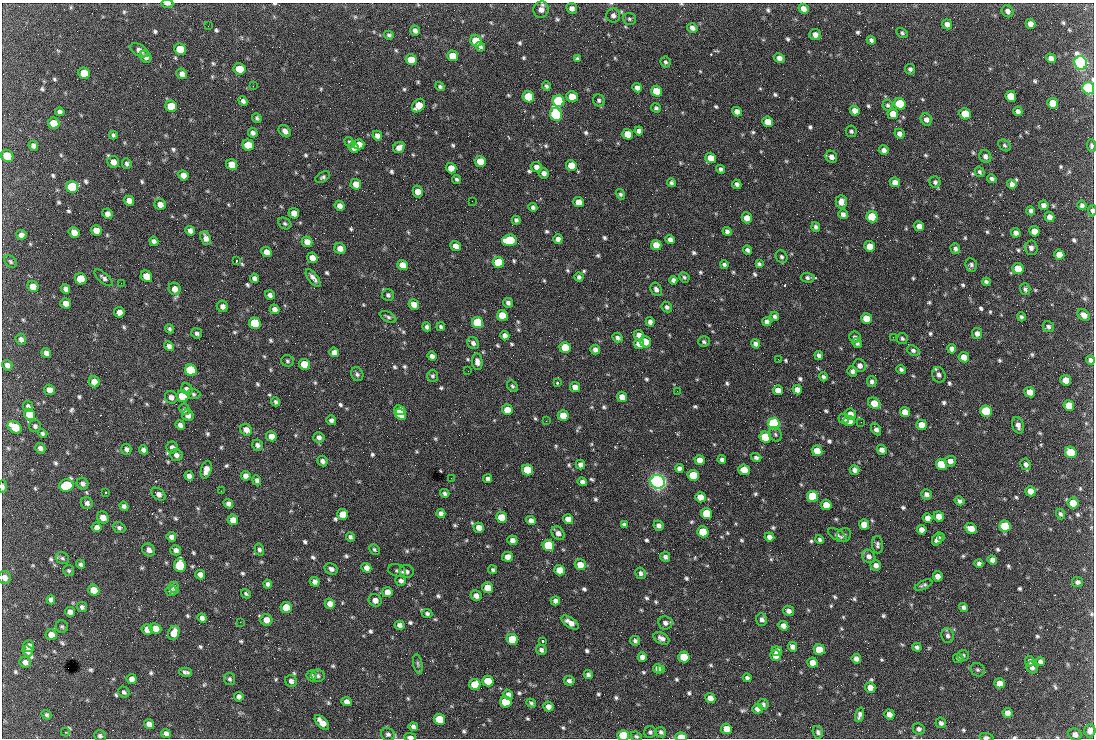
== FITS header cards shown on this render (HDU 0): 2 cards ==
NAXIS1  =                 1092 /fastest changing axis
NAXIS2  =                  736 /next to fastest changing axis

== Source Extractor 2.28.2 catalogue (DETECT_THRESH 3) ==
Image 1092 x 736 px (HDU 0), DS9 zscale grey, 1 PNG px = 1 image px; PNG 1096 x 740 px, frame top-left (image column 1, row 736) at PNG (2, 3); each listed source drawn as its Kron ellipse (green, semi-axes under 4 px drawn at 4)
Background 1520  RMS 36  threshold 109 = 3 sigma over >= 5 px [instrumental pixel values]
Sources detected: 831; of the 831, the 500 brightest by FLUX_AUTO listed and drawn (331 fainter detections omitted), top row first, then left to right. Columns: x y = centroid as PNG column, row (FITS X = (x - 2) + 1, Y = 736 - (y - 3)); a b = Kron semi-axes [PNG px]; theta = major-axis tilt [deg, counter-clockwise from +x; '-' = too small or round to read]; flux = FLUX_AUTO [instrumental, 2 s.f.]
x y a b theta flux
167 4 6 3 -1 1.0e+04
572 8 5 5 - 1.2e+04
804 9 5 4 - 2.0e+04
541 10 8 7 - 1.5e+04
1007 11 6 5 - 1.0e+04
613 16 7 7 - 7.5e+03
629 19 6 6 - 5.0e+03
947 24 5 5 - 1.3e+04
1030 24 5 4 - 1.7e+04
208 26 2 2 - 4.7e+03
692 28 5 4 - 9.0e+03
415 30 5 4 - 8.9e+03
902 33 6 4 -30 4.6e+03
389 35 5 4 - 4.9e+03
815 35 6 5 - 1.3e+04
871 40 4 4 - 6.5e+03
476 41 6 5 - 8.2e+04
480 47 5 4 - 6.4e+03
180 49 6 5 - 7.5e+04
139 50 10 6 -29 1.3e+04
453 56 5 5 - 5.3e+04
146 57 6 5 - 1.2e+04
779 58 6 4 -29 1.2e+04
1051 58 5 4 - 1.3e+04
577 59 4 4 - 4.6e+03
411 60 5 5 - 5.7e+04
665 62 6 5 - 5.5e+03
1081 63 7 6 - 1.3e+06
239 69 6 5 - 5.1e+04
910 69 5 5 - 6.2e+03
84 73 6 5 - 7.6e+04
182 74 5 5 - 1.1e+04
253 86 2 2 - 1.9e+04
440 86 5 4 - 4.7e+03
546 86 5 4 - 5.1e+03
637 88 5 4 - 9.9e+03
1088 88 6 6 - 8.3e+05
657 91 6 5 - 6.0e+04
1011 96 5 5 - 5.8e+04
528 97 6 5 - 1.7e+05
572 97 6 5 - 3.9e+04
599 100 6 5 - 5.4e+03
243 101 5 4 - 7.3e+03
558 101 6 5 - 2.8e+05
1053 103 5 5 - 6.0e+04
900 104 6 5 - 2.0e+05
888 105 5 5 - 5.0e+03
171 106 6 5 - 7.6e+04
418 106 7 5 48 5.1e+04
656 108 5 4 - 5.0e+03
855 111 5 4 - 2.0e+04
1018 111 5 4 - 1.0e+04
60 112 5 4 - 7.5e+03
737 112 5 4 - 1.6e+04
556 114 6 5 - 5.9e+05
893 114 5 5 - 2.7e+04
965 114 6 5 - 9.3e+04
257 118 5 4 - 4.6e+03
926 119 6 5 - 1.1e+04
768 122 5 5 - 3.3e+04
54 123 6 5 - 3.8e+04
285 131 7 5 -43 1.2e+04
639 131 4 4 - 8.8e+03
851 131 6 5 - 5.3e+03
253 133 5 4 - 8.3e+03
627 134 5 5 - 4.3e+04
899 134 5 4 - 1.0e+04
113 135 4 3 - 5.0e+03
377 136 5 4 - 1.2e+04
349 142 6 4 -58 5.7e+03
359 144 5 5 - 2.0e+04
248 145 6 5 - 6.4e+04
1005 145 7 5 -39 4.8e+03
33 146 5 4 - 9.0e+03
1091 146 6 4 -85 5.3e+03
354 147 5 4 - 1.4e+04
399 147 6 5 - 1.5e+04
884 150 5 4 - 9.2e+03
7 156 7 5 -44 5.6e+04
985 156 6 5 - 1.0e+04
831 157 6 5 - 1.1e+04
711 158 5 5 - 3.1e+04
480 161 5 5 - 5.1e+04
113 162 6 5 - 1.5e+04
127 164 5 5 - 5.9e+03
232 165 6 5 - 4.0e+04
571 165 5 5 - 3.5e+04
536 167 6 5 - 1.3e+04
451 168 5 5 - 2.7e+04
721 169 4 4 - 6.3e+03
979 172 5 4 - 4.6e+03
544 173 5 5 - 1.2e+04
183 175 5 5 - 2.2e+04
323 177 8 5 29 5.1e+03
457 179 5 4 - 5.1e+03
992 179 5 4 - 6.7e+03
895 182 5 4 - 1.7e+04
935 182 5 5 - 5.9e+03
671 183 4 4 - 5.4e+03
356 184 5 5 - 2.7e+04
737 184 5 4 - 7.4e+03
1012 184 5 4 - 9.3e+03
72 187 6 5 - 2.7e+05
418 192 6 5 - 2.4e+04
620 194 5 4 - 4.8e+03
129 201 5 5 - 1.6e+04
472 201 2 2 - 5.6e+03
579 202 5 5 - 2.8e+04
841 202 6 5 - 1.7e+04
160 204 6 5 - 1.7e+04
1044 205 5 4 - 9.7e+03
1082 205 5 4 - 7.1e+03
340 206 5 4 - 1.3e+04
533 207 4 4 - 6.2e+03
1031 211 4 4 - 7.1e+03
1092 211 6 3 -85 5.3e+03
294 213 5 5 - 2.2e+04
107 214 5 5 - 1.2e+04
843 214 5 4 - 8.3e+03
872 217 6 5 - 1.5e+05
1050 217 5 5 - 1.4e+04
747 218 5 5 - 1.9e+04
516 220 4 4 - 5.7e+03
285 223 7 5 -32 4.8e+03
919 226 5 5 - 1.4e+04
816 227 5 4 - 6.1e+03
96 230 5 5 - 2.0e+04
190 231 5 4 - 1.1e+04
727 231 4 4 - 7.8e+03
1034 231 5 5 - 2.5e+04
74 232 6 5 - 2.0e+04
1016 233 5 4 - 1.1e+04
21 235 5 5 - 1.1e+04
206 238 7 5 -69 1.4e+04
558 239 4 4 - 1.1e+04
670 239 5 4 - 1.1e+04
509 240 7 5 3 1.6e+05
154 241 5 4 - 7.8e+03
307 242 5 5 - 1.9e+04
656 245 5 5 - 3.4e+04
456 246 5 4 - 1.3e+04
870 246 5 5 - 3.3e+04
340 248 6 5 - 1.9e+04
1031 248 7 6 - 1.0e+04
955 249 5 4 - 7.3e+03
747 250 5 4 - 6.4e+03
267 252 5 5 - 1.8e+04
1059 255 5 5 - 2.7e+04
781 257 6 5 - 5.8e+03
312 258 5 5 - 2.3e+04
236 261 3 2 - 1.2e+05
10 262 7 5 -47 4.8e+03
498 262 6 5 - 1.5e+05
759 264 4 4 - 5.0e+03
402 265 5 5 - 2.5e+04
724 265 4 3 - 5.6e+03
971 265 7 6 - 6.6e+03
1018 269 5 5 - 5.7e+04
146 276 6 5 - 3.5e+04
579 277 4 4 - 6.4e+03
684 277 5 5 - 4.9e+03
104 278 11 5 -42 6.9e+03
254 278 5 4 - 9.0e+03
313 278 10 4 -52 1.2e+04
808 278 7 5 -4 5.8e+03
81 279 6 5 - 1.0e+05
673 280 4 4 - 7.5e+03
986 282 4 4 - 5.7e+03
121 283 2 2 - 8.7e+03
33 287 6 5 - 3.2e+04
66 289 5 4 - 9.6e+03
175 289 6 6 - 2.0e+04
656 289 7 5 -60 8.0e+03
1025 289 6 5 - 5.6e+03
270 295 5 4 - 9.1e+03
388 295 6 6 - 6.1e+03
66 303 5 5 - 1.8e+04
508 303 5 4 - 6.8e+03
414 305 5 5 - 2.1e+04
222 306 6 5 - 1.1e+04
667 307 6 4 -48 5.9e+03
274 309 5 4 - 1.2e+04
119 312 5 5 - 1.7e+04
502 315 6 5 - 5.8e+04
1084 315 7 5 -40 1.6e+04
775 316 5 4 - 6.6e+03
388 317 9 4 -27 5.6e+03
1021 317 4 4 - 5.1e+03
866 318 5 5 - 4.2e+04
478 322 6 5 - 2.6e+05
650 322 5 4 - 9.2e+03
767 322 5 4 - 7.8e+03
255 323 6 5 - 2.1e+05
427 327 4 4 - 5.7e+03
441 327 4 4 - 5.1e+03
1048 327 6 5 - 6.2e+03
169 329 5 4 - 5.2e+03
197 333 5 5 - 6.0e+03
977 333 5 5 - 1.1e+04
639 335 5 4 - 1.6e+04
505 336 5 4 - 1.2e+04
855 337 6 5 - 6.9e+03
893 337 2 2 - 1.5e+04
618 338 5 4 - 6.6e+03
902 338 5 5 - 5.0e+03
21 339 5 5 - 8.6e+03
645 342 6 5 - 2.9e+04
704 342 6 5 - 5.5e+03
473 343 6 5 - 8.0e+03
857 343 5 4 - 6.3e+03
639 344 5 5 - 2.6e+04
756 344 5 4 - 9.7e+03
169 346 5 4 - 8.2e+03
565 347 6 5 - 8.5e+04
595 349 5 4 - 9.4e+03
952 349 5 4 - 1.1e+04
913 350 6 5 - 6.1e+03
334 352 5 4 - 1.2e+04
46 353 5 4 - 1.2e+04
819 355 4 4 - 7.2e+03
432 356 5 4 - 8.7e+03
964 357 5 5 - 2.8e+04
778 359 2 2 - 8.8e+03
1090 360 4 4 - 5.9e+03
287 361 6 5 - 5.1e+03
477 362 8 5 -85 1.2e+04
304 364 6 5 - 9.0e+04
7 365 5 5 - 1.0e+04
860 365 6 6 - 1.2e+04
901 369 5 4 - 6.0e+03
191 370 6 5 - 3.1e+05
468 371 2 2 - 5.4e+03
852 371 5 4 - 8.5e+03
357 374 7 6 - 6.3e+03
939 375 8 6 -68 9.5e+03
433 376 6 5 - 4.9e+03
823 377 4 4 - 5.9e+03
1066 380 5 5 - 3.5e+04
872 381 5 5 - 6.6e+03
94 382 5 5 - 2.7e+04
557 383 3 3 - 5.7e+03
512 386 6 5 - 4.9e+03
575 387 5 5 - 1.8e+04
187 389 6 5 - 9.1e+03
49 390 5 5 - 1.4e+04
778 390 5 5 - 1.6e+04
797 390 5 4 - 1.5e+04
677 391 2 2 - 5.9e+03
1030 392 5 5 - 2.5e+04
193 394 7 5 -4 4.7e+03
183 396 6 5 - 1.1e+05
171 397 7 6 - 1.1e+04
622 397 5 5 - 2.0e+04
275 402 4 3 - 5.5e+03
874 403 7 5 -33 3.7e+04
1069 405 5 5 - 3.6e+04
28 406 6 5 - 7.1e+03
185 409 6 5 - 4.9e+03
400 410 6 4 -28 8.0e+04
507 410 5 5 - 3.9e+04
986 411 6 5 - 2.8e+05
905 412 5 5 - 2.4e+04
29 414 6 5 - 5.4e+04
400 414 6 5 - 8.7e+04
851 414 6 5 - 1.4e+04
188 415 6 5 - 1.6e+04
563 416 5 5 - 4.6e+04
844 419 5 5 - 6.8e+03
331 420 5 4 - 7.4e+03
546 421 2 2 - 6.9e+03
849 421 5 5 - 2.8e+04
861 422 2 2 - 5.7e+03
774 424 6 5 - 7.0e+05
180 425 5 4 - 9.9e+03
922 425 5 5 - 3.4e+04
1018 425 8 5 -73 1.3e+04
35 426 6 6 - 6.1e+03
15 427 8 5 -34 6.0e+04
876 429 6 4 -60 9.2e+03
246 430 6 5 - 1.7e+04
43 433 5 4 - 5.1e+03
775 434 7 6 - 5.1e+03
271 436 5 4 - 2.1e+04
319 437 5 5 - 8.1e+03
765 437 6 5 - 1.7e+05
257 445 6 5 - 8.0e+03
40 448 5 5 - 9.1e+03
172 448 6 6 - 1.1e+04
126 449 6 5 - 6.8e+03
144 450 5 4 - 8.0e+03
882 450 5 4 - 1.2e+04
817 451 5 5 - 3.9e+04
1071 452 6 5 - 1.0e+05
176 455 6 5 - 9.7e+03
756 457 5 4 - 5.9e+03
700 460 5 5 - 2.3e+04
722 460 4 4 - 7.5e+03
322 461 5 4 - 8.1e+03
950 461 6 5 - 1.3e+04
941 464 5 5 - 9.7e+04
1026 464 6 5 - 7.8e+03
580 465 5 4 - 1.0e+04
679 468 4 4 - 9.1e+03
206 470 9 5 75 1.8e+04
527 470 6 5 - 1.3e+05
744 470 6 5 - 3.4e+04
855 470 5 4 - 9.6e+03
693 475 5 5 - 1.1e+05
189 476 5 4 - 1.1e+04
246 476 5 4 - 1.1e+04
451 478 2 2 - 5.1e+03
488 479 4 4 - 7.1e+03
257 480 5 4 - 7.8e+03
582 482 4 4 - 8.4e+03
658 482 7 6 - 1.7e+06
83 484 6 5 - 7.6e+03
66 485 7 6 - 2.0e+05
3 487 6 3 89 6.2e+03
221 491 2 2 - 7.3e+03
1030 491 5 5 - 2.1e+04
106 492 3 3 - 6.5e+03
445 493 5 4 - 6.2e+03
158 494 8 5 -36 1.2e+04
926 494 5 5 - 9.5e+03
813 496 6 5 - 1.6e+05
700 497 5 5 - 2.9e+04
960 501 5 4 - 7.1e+03
87 503 6 6 - 7.7e+03
1073 503 5 5 - 4.4e+04
228 504 5 4 - 9.7e+03
826 505 5 5 - 3.8e+04
124 506 5 4 - 7.6e+03
441 513 4 4 - 1.0e+04
343 514 5 5 - 4.5e+04
707 514 5 5 - 1.2e+05
1060 514 5 4 - 5.5e+03
939 516 5 5 - 1.8e+04
103 517 6 5 - 2.1e+04
501 517 6 5 - 6.0e+04
927 518 5 4 - 1.3e+04
568 519 5 5 - 2.1e+04
233 520 5 5 - 2.5e+04
531 521 5 4 - 1.3e+04
624 524 4 3 - 5.3e+03
659 525 5 4 - 1.0e+04
864 525 5 5 - 3.1e+04
1005 526 6 5 - 1.6e+05
97 527 5 5 - 1.1e+04
119 528 6 5 - 6.1e+03
479 528 5 5 - 1.9e+04
971 529 6 5 - 2.5e+04
922 530 5 4 - 1.3e+04
703 532 5 5 - 9.6e+04
558 533 8 6 -46 1.3e+04
838 535 10 5 -32 8.5e+03
844 535 7 6 - 6.9e+03
171 537 5 5 - 1.1e+04
350 537 5 4 - 5.9e+03
769 537 5 4 - 1.1e+04
942 537 3 2 - 4.8e+03
820 539 4 4 - 5.1e+03
938 539 7 5 52 1.7e+04
512 540 5 4 - 1.3e+04
548 545 6 5 - 1.8e+05
877 545 9 5 -86 6.1e+03
374 549 6 4 -46 4.7e+03
149 550 7 6 - 1.2e+04
176 550 5 5 - 1.0e+04
259 550 6 4 -74 6.0e+03
869 556 7 6 - 1.1e+04
507 557 5 5 - 1.7e+04
665 557 5 4 - 7.9e+03
62 558 7 5 -32 5.1e+03
992 560 5 4 - 1.0e+04
979 563 4 4 - 7.3e+03
81 564 5 4 - 5.9e+03
180 565 6 6 - 1.7e+05
580 565 6 5 - 3.2e+04
876 565 5 5 - 1.0e+04
366 568 5 4 - 1.3e+04
331 569 7 5 -29 8.6e+03
397 570 9 6 -16 6.5e+03
493 570 4 4 - 5.2e+03
559 570 5 5 - 3.3e+04
69 571 5 5 - 4.6e+03
407 571 7 6 - 8.5e+03
641 573 6 5 - 7.1e+03
200 575 5 4 - 1.5e+04
938 576 5 4 - 1.5e+04
4 578 7 6 - 1.3e+04
401 581 5 5 - 7.8e+03
315 582 5 4 - 1.2e+04
1078 582 5 5 - 7.8e+03
268 584 4 4 - 6.9e+03
923 585 9 4 25 5.7e+03
174 588 6 5 - 6.4e+03
488 588 5 5 - 4.9e+04
94 590 6 5 - 4.5e+04
171 591 5 5 - 6.1e+03
387 592 5 5 - 2.0e+04
246 594 5 4 - 4.6e+03
476 596 6 5 - 1.3e+04
51 600 5 4 - 8.0e+03
375 600 7 6 - 1.6e+04
555 601 5 4 - 8.7e+03
330 604 5 5 - 1.8e+04
82 607 5 5 - 6.5e+03
963 607 5 4 - 6.5e+03
286 608 6 5 - 8.7e+04
788 611 5 5 - 1.0e+04
70 612 5 5 - 1.2e+04
427 614 5 4 - 5.6e+03
202 618 5 4 - 1.0e+04
266 620 6 5 - 2.4e+04
762 620 6 5 - 8.7e+03
240 622 3 2 - 5.2e+03
570 622 10 5 -36 1.8e+04
665 623 7 6 - 9.9e+03
400 625 5 4 - 9.8e+03
62 626 6 6 - 4.6e+03
783 626 5 4 - 1.3e+04
155 628 6 5 - 2.6e+04
147 630 6 5 - 2.8e+04
174 633 7 5 70 3.0e+04
51 635 5 5 - 2.2e+04
948 635 7 6 - 7.1e+03
661 638 8 5 -30 1.0e+04
512 639 6 5 - 1.2e+05
543 641 3 3 - 7.3e+03
635 641 5 5 - 5.7e+03
28 646 6 5 - 1.7e+04
792 647 5 4 - 1.0e+04
917 647 5 4 - 6.1e+03
541 650 5 5 - 7.0e+03
819 650 5 5 - 6.6e+04
27 651 6 5 - 1.1e+04
777 651 5 4 - 1.9e+04
963 655 6 5 - 5.0e+03
776 656 5 5 - 2.3e+04
642 657 5 4 - 1.3e+04
684 657 5 5 - 7.9e+04
958 658 5 4 - 4.6e+03
856 659 5 4 - 1.1e+04
1030 661 5 4 - 6.5e+03
1040 661 5 4 - 8.3e+03
25 662 6 5 - 1.1e+04
812 663 5 5 - 2.4e+04
418 664 10 4 -79 6.2e+03
1032 667 6 5 - 7.3e+03
658 669 5 4 - 9.7e+03
662 670 3 2 - 6.6e+03
978 670 7 6 - 5.8e+03
186 672 6 4 -14 7.0e+03
588 675 4 4 - 6.3e+03
312 676 5 5 - 6.2e+03
318 676 7 6 - 5.8e+03
747 678 4 4 - 6.6e+03
132 679 5 5 - 1.3e+04
229 679 6 5 - 5.5e+03
291 681 6 5 - 8.7e+03
488 681 6 5 - 6.1e+04
569 681 5 5 - 7.2e+03
1000 683 5 5 - 2.0e+04
475 684 6 5 - 5.5e+04
870 688 5 5 - 2.0e+04
124 692 6 5 - 5.6e+03
508 695 5 4 - 1.0e+04
239 697 5 4 - 8.8e+03
710 698 5 5 - 1.9e+04
347 701 5 4 - 1.1e+04
506 702 6 5 - 1.0e+05
531 703 5 4 - 5.3e+03
763 704 5 5 - 5.9e+03
548 707 5 5 - 1.4e+04
758 709 5 5 - 1.3e+04
1008 713 5 5 - 1.4e+04
889 714 5 5 - 1.3e+04
46 715 5 4 - 4.6e+03
859 715 7 4 72 8.6e+03
439 719 6 5 - 8.7e+04
322 723 9 5 -47 2.6e+04
941 723 5 5 - 7.2e+03
149 724 5 5 - 1.6e+04
413 727 5 4 - 8.7e+03
726 729 5 5 - 2.5e+04
919 729 6 5 - 7.1e+03
1090 731 7 5 89 1.3e+04
65 732 4 3 - 1.2e+04
650 732 6 5 - 5.5e+03
661 732 5 5 - 6.3e+03
818 732 6 5 - 6.3e+03
166 733 5 4 - 1.0e+04
388 734 7 6 - 7.4e+03
1075 734 7 6 - 1.2e+04
623 735 6 5 - 1.1e+05
100 736 6 5 - 5.6e+03
636 736 6 4 -23 4.9e+03
410 737 6 3 -2 1.1e+04
681 737 6 4 -2 4.7e+04
986 737 7 4 -6 5.7e+03
At the frame edge (FLAGS 8, measured only in part): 13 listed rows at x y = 167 4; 613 16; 1088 88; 1091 146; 1092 211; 3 487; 4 578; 623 735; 100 736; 636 736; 410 737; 681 737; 986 737
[331 fainter detections neither listed nor drawn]